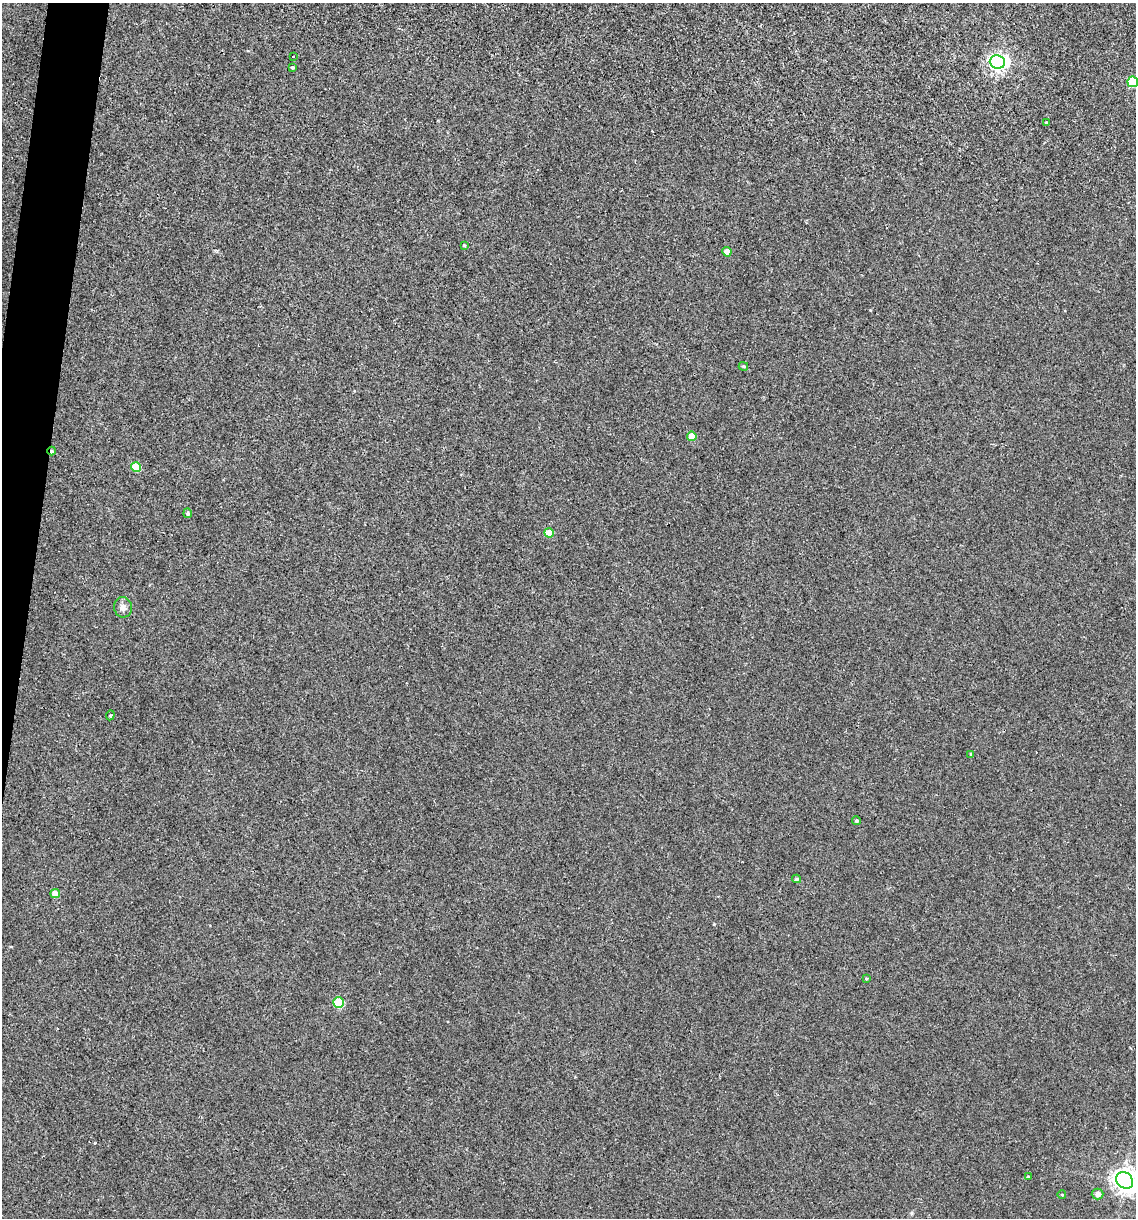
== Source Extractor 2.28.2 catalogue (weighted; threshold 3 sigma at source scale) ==
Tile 11 of 4 x 4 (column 3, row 3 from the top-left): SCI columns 2387-3520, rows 1219-2434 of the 4889 x 4866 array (HDU 1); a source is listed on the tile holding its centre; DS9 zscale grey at full resolution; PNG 1138 x 1220 px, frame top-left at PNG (2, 3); each listed source drawn as its Kron ellipse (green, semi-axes under 4 px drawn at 4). Shown black and unused: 3% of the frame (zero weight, under 2 of 3 exposures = <1% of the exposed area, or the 3 px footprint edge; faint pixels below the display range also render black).
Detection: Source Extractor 2.28.2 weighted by HDU 2 'WHT'; one run over the whole footprint, this tile lists its part. Background 0.00157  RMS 0.005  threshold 0.0226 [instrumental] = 3 sigma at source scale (4.5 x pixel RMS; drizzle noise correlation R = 1.50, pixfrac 1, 0.05/0.05 arcsec/px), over >= 5 px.
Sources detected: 25; all 25 listed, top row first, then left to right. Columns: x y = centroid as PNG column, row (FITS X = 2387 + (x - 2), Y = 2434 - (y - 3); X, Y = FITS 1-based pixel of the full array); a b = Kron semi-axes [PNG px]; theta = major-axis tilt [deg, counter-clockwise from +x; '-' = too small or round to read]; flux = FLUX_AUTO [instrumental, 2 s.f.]
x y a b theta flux
293 57 3 2 - 0.34
997 62 8 6 -6 190
292 68 3 3 - 0.8
1133 82 5 5 - 19
1047 123 4 3 - 0.79
464 245 4 3 - 0.49
727 252 5 4 - 4.3
743 366 5 4 - 0.58
692 436 5 5 - 7
52 451 4 3 - 0.76
136 467 5 5 - 11
188 513 5 4 - 0.97
549 533 5 4 - 7.2
123 607 10 9 - 2.5
110 715 5 4 - 0.61
971 754 4 4 - 0.56
857 821 4 4 - 0.87
796 879 4 3 - 0.79
55 894 5 4 - 5.6
866 979 4 3 - 0.48
339 1002 5 5 - 21
1028 1177 3 2 - 0.61
1125 1180 9 7 -40 380
1098 1194 6 5 - 2.5
1062 1195 4 3 - 0.42
Overlapping masked pixels (flux is a lower limit): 1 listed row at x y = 52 451
Isophote crosses this tile's border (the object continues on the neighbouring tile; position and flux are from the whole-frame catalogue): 2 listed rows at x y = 1133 82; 1125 1180